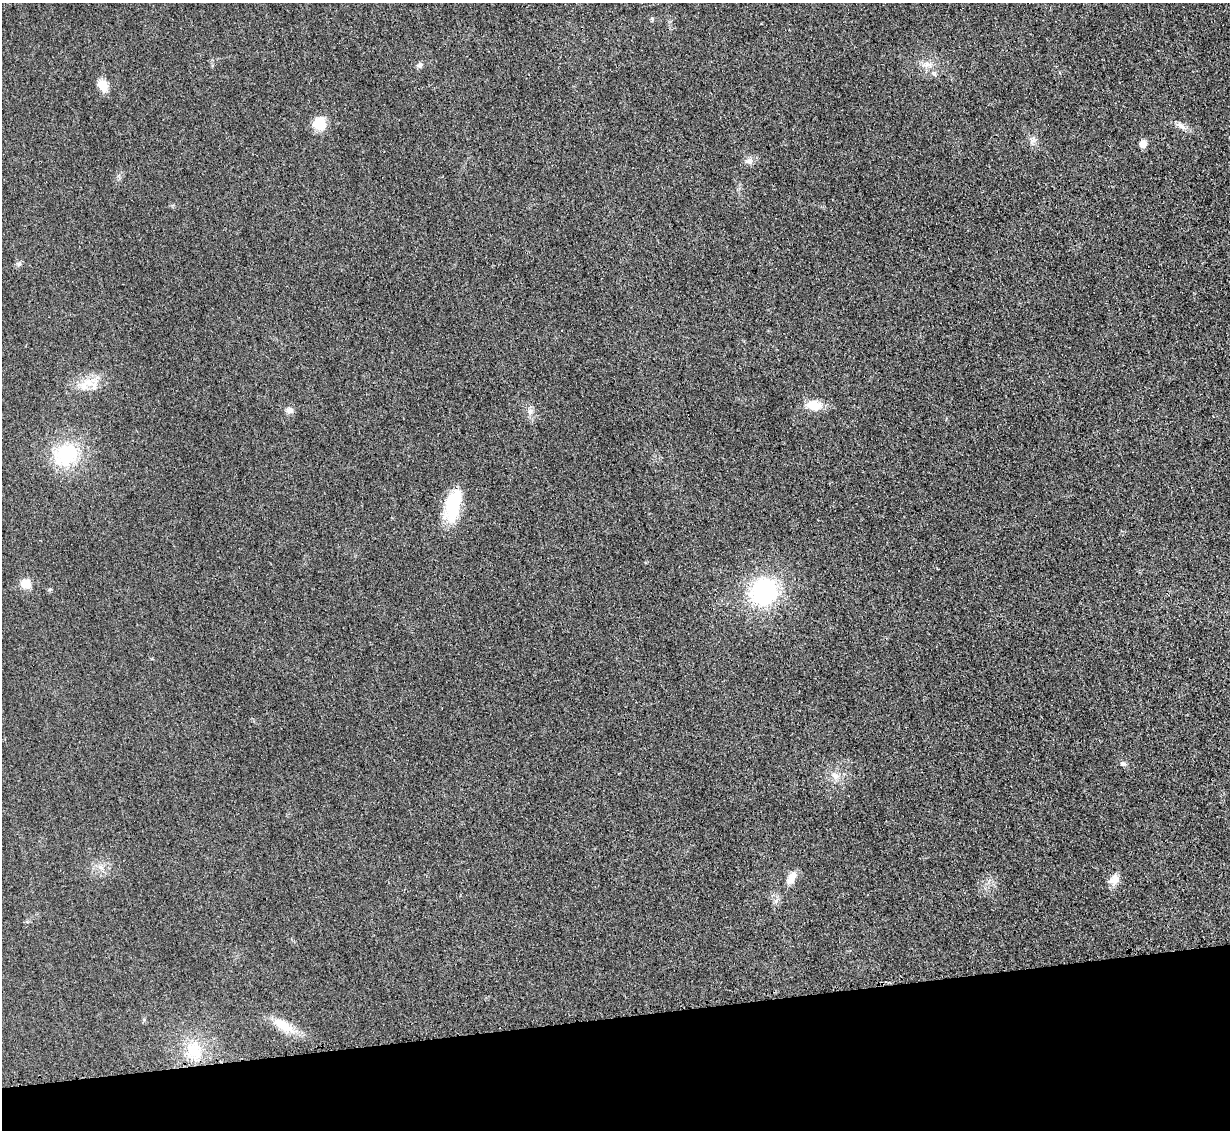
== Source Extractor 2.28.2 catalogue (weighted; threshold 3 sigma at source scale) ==
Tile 14 of 4 x 4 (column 2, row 4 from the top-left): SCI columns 1245-2472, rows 265-1392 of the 4954 x 4926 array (HDU 1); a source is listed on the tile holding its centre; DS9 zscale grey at full resolution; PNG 1232 x 1132 px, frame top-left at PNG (2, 3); no overlay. Shown black and unused: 10% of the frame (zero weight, under 3 of 4 exposures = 2% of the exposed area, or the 3 px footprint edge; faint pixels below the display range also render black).
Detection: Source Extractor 2.28.2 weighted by HDU 2 'WHT'; one run over the whole footprint, this tile lists its part. Background 0.021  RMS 0.0049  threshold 0.0221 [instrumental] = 3 sigma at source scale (4.5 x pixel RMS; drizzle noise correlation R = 1.50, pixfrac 1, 0.05/0.05 arcsec/px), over >= 5 px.
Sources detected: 25; all 25 listed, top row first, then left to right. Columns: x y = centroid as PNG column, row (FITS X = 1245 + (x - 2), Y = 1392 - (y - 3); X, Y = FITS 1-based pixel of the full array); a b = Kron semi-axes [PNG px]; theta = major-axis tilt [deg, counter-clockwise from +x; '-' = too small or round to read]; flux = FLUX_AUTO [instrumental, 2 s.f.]
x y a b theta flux
927 64 11 8 15 3
420 65 9 7 27 1.5
934 74 8 5 -31 1.2
103 85 11 8 -64 8
319 123 13 12 - 11
1181 126 17 6 -31 2.9
1032 140 11 6 53 1.8
1143 144 7 6 - 3.7
749 161 11 7 22 2.4
19 264 6 6 - 1.1
89 383 34 18 20 11
813 405 16 10 -4 9.4
290 410 9 8 - 2.3
530 411 11 7 -78 2.6
66 455 33 25 30 30
453 505 36 16 78 24
26 584 14 12 -4 5.5
763 592 26 23 43 58
1123 764 8 6 -19 1.2
835 776 13 8 -44 3.4
101 868 7 4 -1 1.4
791 878 16 9 66 5
1114 880 15 11 54 4.2
284 1026 33 13 -32 11
194 1051 27 22 -67 17
Unlisted compact peaks at least as high as the median listed source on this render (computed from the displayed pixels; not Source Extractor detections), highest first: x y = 50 589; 652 18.